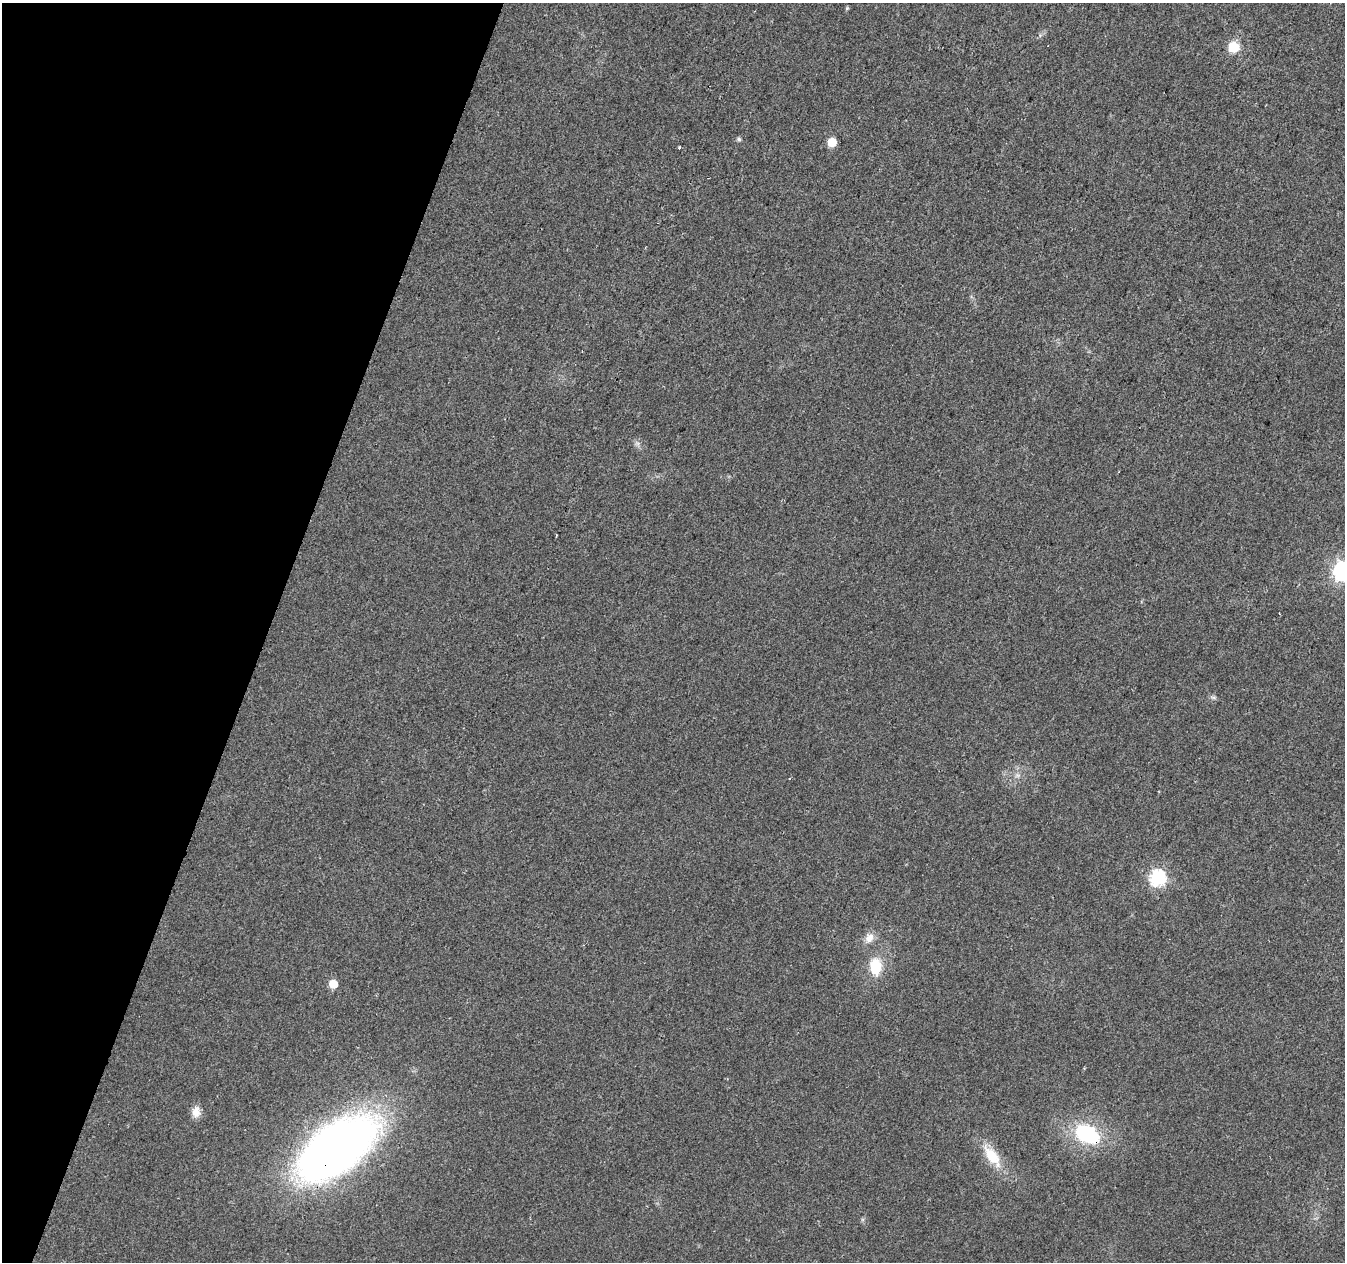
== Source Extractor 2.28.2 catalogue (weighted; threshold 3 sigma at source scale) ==
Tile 9 of 4 x 4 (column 1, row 3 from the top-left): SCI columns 1-1343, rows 1477-2736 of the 5380 x 5537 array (HDU 1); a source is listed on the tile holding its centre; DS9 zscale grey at full resolution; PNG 1347 x 1264 px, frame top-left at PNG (2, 3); no overlay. Shown black and unused: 20% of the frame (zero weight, under 2 of 3 exposures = <1% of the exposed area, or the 3 px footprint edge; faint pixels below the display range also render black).
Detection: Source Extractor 2.28.2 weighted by HDU 2 'WHT'; one run over the whole footprint, this tile lists its part. Background 0.0263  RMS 0.0056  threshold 0.0254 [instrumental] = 3 sigma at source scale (4.5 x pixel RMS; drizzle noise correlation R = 1.50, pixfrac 1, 0.0396/0.0396 arcsec/px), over >= 5 px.
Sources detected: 15; all 15 listed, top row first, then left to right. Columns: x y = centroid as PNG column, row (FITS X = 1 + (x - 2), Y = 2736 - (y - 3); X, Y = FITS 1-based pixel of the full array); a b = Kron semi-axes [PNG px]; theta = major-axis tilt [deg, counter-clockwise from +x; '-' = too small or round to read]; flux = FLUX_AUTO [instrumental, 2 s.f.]
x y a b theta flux
847 8 6 4 46 0.66
1234 47 6 6 - 39
739 139 5 5 - 1.2
832 142 6 5 - 13
679 148 3 3 - 1.4
1343 571 8 7 - 250
1213 697 7 4 -18 1.1
1158 878 7 7 - 120
869 938 15 10 59 5
875 966 24 16 -86 15
333 984 5 5 - 14
196 1112 13 10 88 5
1087 1134 23 14 -28 47
336 1147 53 27 36 560
992 1156 32 13 -54 16
Overlapping masked pixels (flux is a lower limit): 2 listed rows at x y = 1087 1134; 336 1147
Isophote crosses this tile's border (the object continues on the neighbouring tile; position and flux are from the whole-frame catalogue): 1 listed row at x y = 1343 571